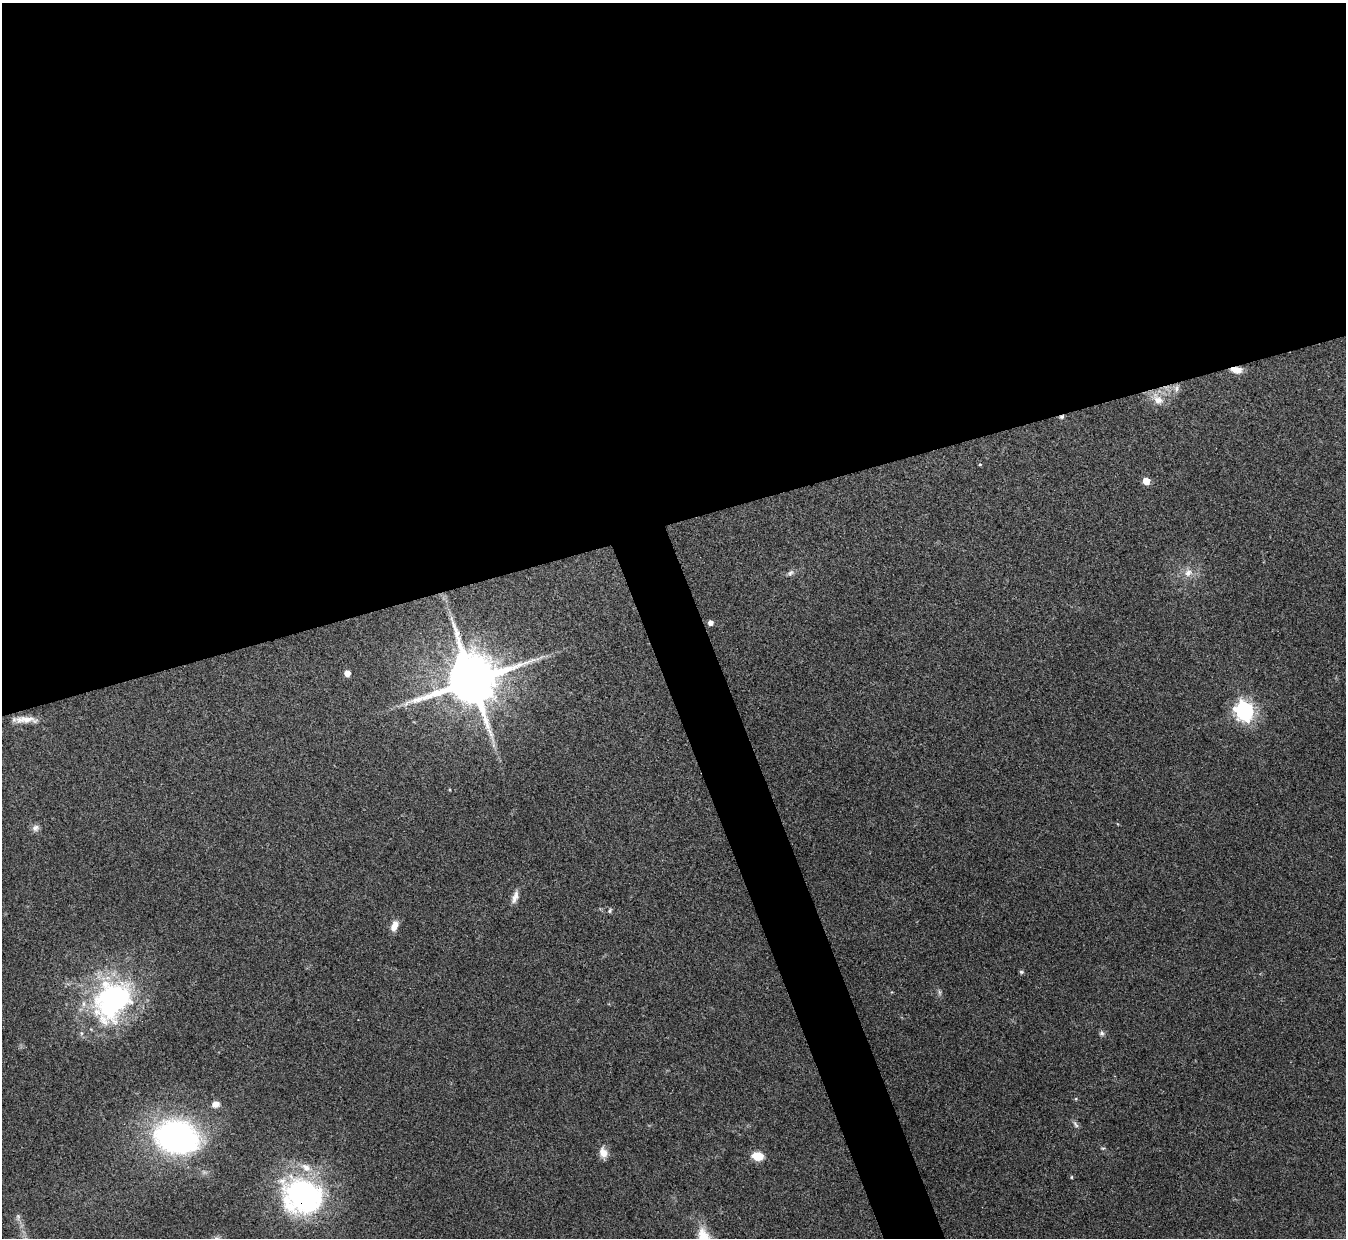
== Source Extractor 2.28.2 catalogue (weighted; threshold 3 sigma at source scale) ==
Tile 2 of 4 x 4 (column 2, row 1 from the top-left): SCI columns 1345-2688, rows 3855-5090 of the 5378 x 5365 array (HDU 1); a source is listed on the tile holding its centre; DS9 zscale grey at full resolution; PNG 1348 x 1240 px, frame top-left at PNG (2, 3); no overlay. Shown black and unused: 45% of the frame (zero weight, under 3 of 4 exposures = <1% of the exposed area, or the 3 px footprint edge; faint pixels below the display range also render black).
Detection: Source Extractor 2.28.2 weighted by HDU 2 'WHT'; one run over the whole footprint, this tile lists its part. Background 0.15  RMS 0.0071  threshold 0.0321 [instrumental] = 3 sigma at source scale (4.5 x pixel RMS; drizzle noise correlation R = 1.50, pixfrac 1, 0.05/0.05 arcsec/px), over >= 5 px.
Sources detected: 32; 1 cosmic-ray / hot-pixel residue — not listed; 1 inside a brighter listed object's ellipse — not listed separately; the other 30 listed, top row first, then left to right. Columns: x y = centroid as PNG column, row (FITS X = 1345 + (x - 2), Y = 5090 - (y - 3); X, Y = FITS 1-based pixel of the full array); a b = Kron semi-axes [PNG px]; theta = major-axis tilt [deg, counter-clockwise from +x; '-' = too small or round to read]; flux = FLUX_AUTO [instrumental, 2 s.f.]
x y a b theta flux
1236 370 14 7 -6 6.2
1177 388 10 7 79 3.3
1158 399 21 11 -49 9.4
980 464 4 4 - 0.71
1146 481 5 5 - 15
790 573 10 6 41 2.3
1188 573 12 11 - 6.2
710 623 5 5 - 3.9
347 673 5 5 - 6.1
472 681 16 15 - 4300
1244 711 8 7 - 320
24 719 31 7 0 8.6
35 828 10 8 22 3.1
515 897 18 7 71 4.7
610 911 7 3 81 1.1
394 926 12 7 67 6.3
1021 972 6 5 - 1.1
940 992 9 4 -81 1.5
112 1001 58 43 57 130
1102 1033 7 6 - 1.8
1076 1099 5 3 - 0.69
216 1104 8 7 - 4.9
1076 1124 12 4 -53 1.8
177 1137 33 25 -13 240
1103 1148 6 3 17 0.77
603 1153 14 10 -71 6.2
757 1156 11 8 -9 13
1071 1177 5 3 - 0.66
302 1196 44 37 -15 150
18 1217 9 6 83 2.2
Overlapping masked pixels (flux is a lower limit): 3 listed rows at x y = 1236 370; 472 681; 302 1196